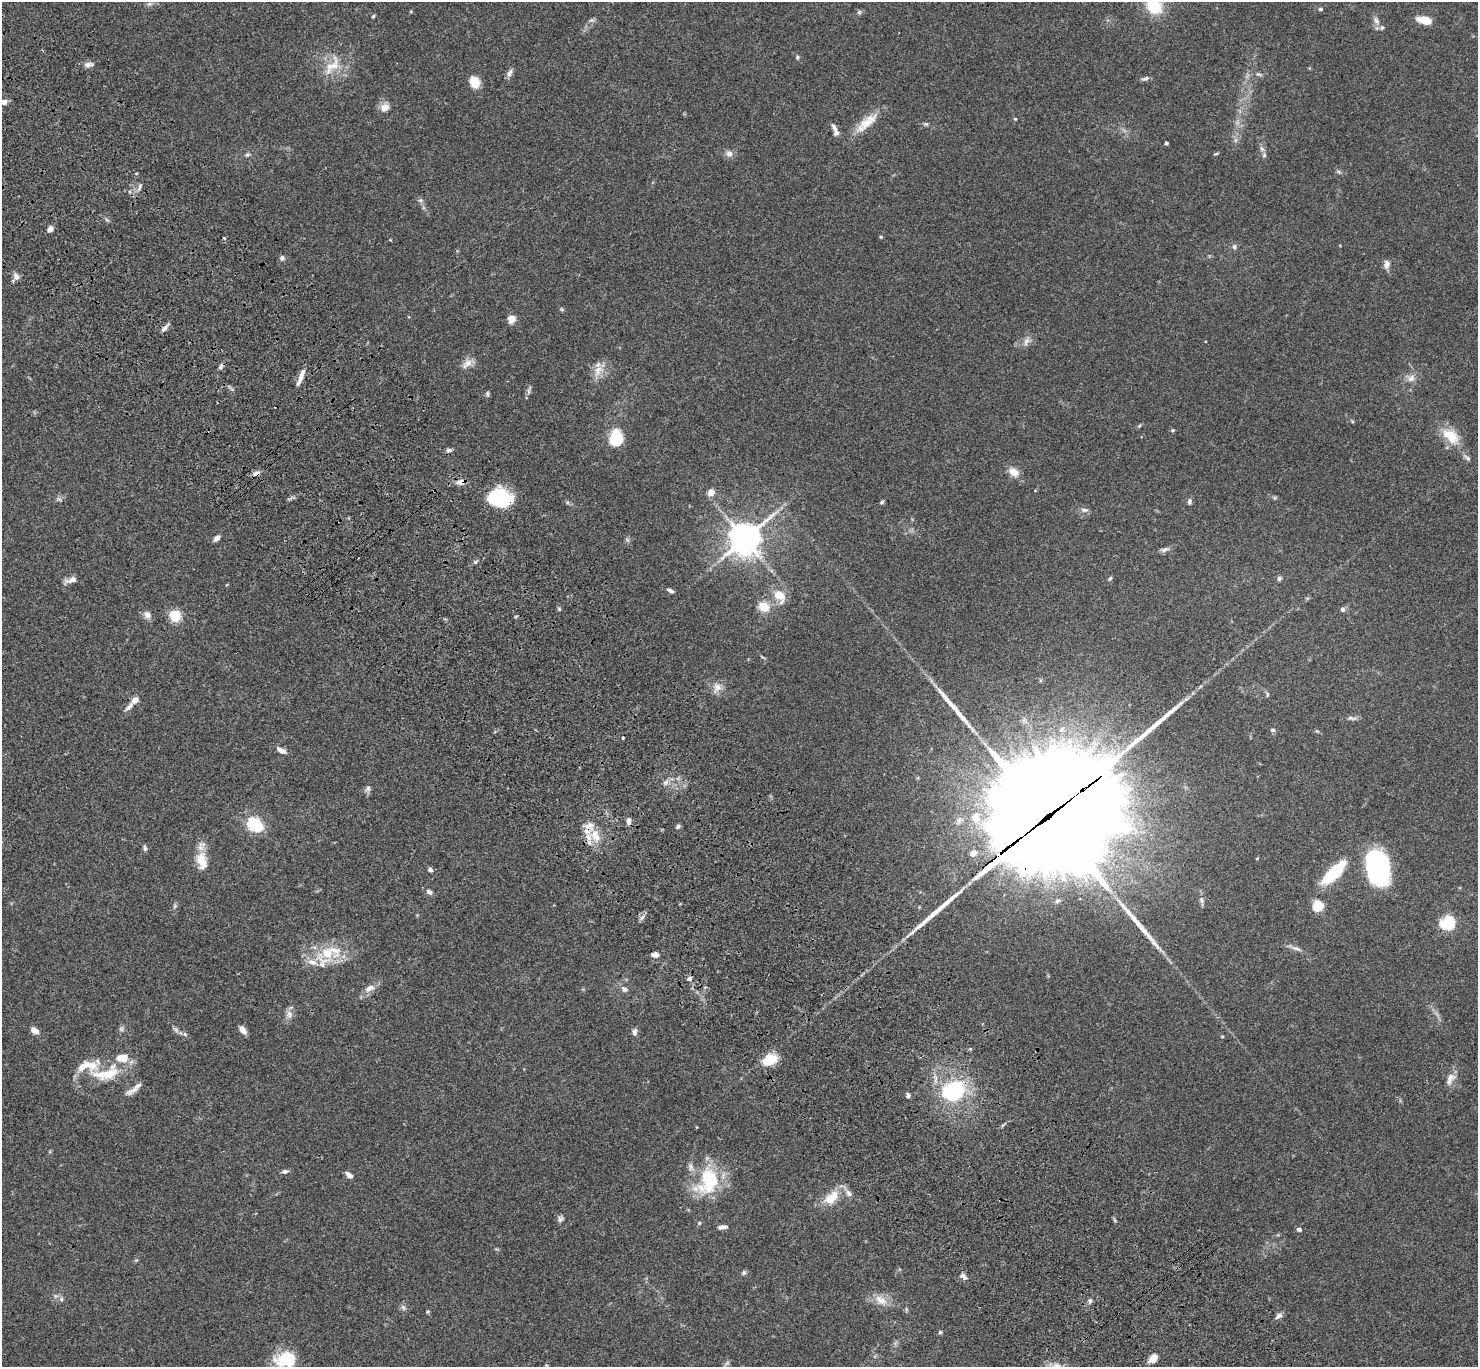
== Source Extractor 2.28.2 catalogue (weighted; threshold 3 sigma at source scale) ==
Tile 11 of 4 x 4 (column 3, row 3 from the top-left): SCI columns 3055-4530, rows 1749-3113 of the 6106 x 6084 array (HDU 1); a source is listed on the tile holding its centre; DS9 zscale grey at full resolution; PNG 1480 x 1369 px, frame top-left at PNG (2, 2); no overlay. Shown black and unused: <1% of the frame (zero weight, under 3 of 4 exposures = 6% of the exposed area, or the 3 px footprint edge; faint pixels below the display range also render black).
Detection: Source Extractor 2.28.2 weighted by HDU 2 'WHT'; one run over the whole footprint, this tile lists its part. Background 0.0591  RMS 0.0053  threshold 0.0237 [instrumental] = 3 sigma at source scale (4.5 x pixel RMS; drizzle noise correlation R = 1.50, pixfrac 1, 0.05/0.05 arcsec/px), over >= 5 px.
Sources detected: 172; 2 too faint to see at this stretch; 2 inside a brighter object's white glare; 3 long thin detections or spike segments (spike, bleed or trail) — not listed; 17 inside a brighter listed object's ellipse — not listed separately; the other 148 listed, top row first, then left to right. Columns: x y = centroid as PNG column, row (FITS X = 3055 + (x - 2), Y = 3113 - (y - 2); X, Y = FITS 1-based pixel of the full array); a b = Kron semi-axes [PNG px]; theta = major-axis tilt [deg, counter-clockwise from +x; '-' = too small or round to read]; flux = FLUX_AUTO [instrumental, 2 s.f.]
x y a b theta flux
149 4 8 4 1 1.1
1154 6 18 14 -48 21
1320 9 5 5 - 0.9
859 12 6 5 - 0.98
373 16 5 4 - 0.59
591 20 8 6 19 1.2
1376 20 12 8 -63 2.6
1425 20 17 8 -14 7.3
797 57 6 5 - 0.77
88 65 13 6 1 2.3
332 66 33 14 54 12
509 73 11 6 64 2
1259 74 10 5 -12 1.4
1145 79 10 5 17 1.4
475 82 12 10 -61 8
4 102 8 6 12 2.5
384 107 12 10 37 4.1
1015 119 4 4 - 0.52
866 123 36 11 41 11
926 124 6 4 -18 0.81
834 127 13 6 -63 2
1235 140 7 4 -90 1.2
1166 143 4 3 - 0.77
1262 149 8 6 -61 1.6
729 154 9 8 - 2.6
1216 154 8 3 15 0.55
247 155 6 6 - 1.1
1339 172 6 5 - 0.9
139 187 11 4 70 1.6
420 200 6 6 - 1.1
107 220 6 4 -19 0.79
50 229 6 5 - 3.5
881 237 5 4 - 0.57
1234 247 7 5 -90 1.2
282 258 7 6 - 1.4
1387 264 11 7 87 2.6
16 276 9 7 -67 2.8
562 309 6 4 -21 0.72
511 319 7 7 - 5.8
164 328 11 5 44 2.4
1026 341 14 6 65 2.6
467 363 17 9 42 4
221 366 9 4 49 1.4
598 371 18 11 64 6.2
301 375 20 6 70 4.2
1411 378 11 9 38 3.2
529 390 15 4 76 1.4
487 394 8 5 -90 0.93
1139 426 5 4 - 0.69
1172 430 5 4 - 0.74
1452 437 20 18 -79 11
616 438 14 10 81 24
449 450 7 5 6 1.4
1467 458 13 5 -37 1.5
1014 472 12 9 -36 5.4
256 473 10 7 22 2.1
460 482 11 7 3 3.5
711 492 7 6 - 4.2
500 498 24 18 -10 31
1274 498 6 4 71 0.59
59 499 10 5 -24 1.1
1189 501 8 5 89 1.4
882 502 5 4 - 0.94
1084 510 11 6 0 1.8
217 538 8 5 41 2.3
744 539 12 10 46 740
1164 549 13 6 13 1.9
475 562 6 5 - 0.89
1110 578 6 5 - 0.82
1279 579 6 5 - 1.3
71 580 17 7 20 3.3
226 585 3 3 - 0.56
670 590 10 4 -24 1.5
779 596 19 12 -54 8.6
764 607 12 10 -25 8.3
559 609 5 5 - 0.74
1343 609 7 6 - 1.4
147 615 10 8 -58 3
175 616 10 9 - 14
717 688 17 10 57 4.1
1267 694 7 3 82 0.69
135 700 8 6 48 3.2
129 707 16 6 45 2.6
1352 718 14 5 -8 1.7
1273 730 7 5 -14 0.93
1317 731 6 4 -42 0.59
623 738 3 2 - 0.51
282 750 12 6 -29 3.4
666 782 9 7 39 2.1
368 789 10 7 58 1.8
1049 816 66 32 36 29000
629 821 9 5 88 2.2
255 825 23 18 -33 16
678 826 7 5 35 1.1
595 836 22 12 -65 9
145 848 8 5 -83 1.1
973 853 10 8 37 3.2
1257 858 4 3 - 0.38
200 861 22 14 72 8
1377 868 36 17 -80 65
430 870 5 5 - 1.5
1333 873 31 11 45 28
429 892 9 6 -43 1.7
1057 901 7 5 16 1.1
1202 901 12 6 -82 2
175 906 6 5 - 0.92
1318 906 5 5 - 46
642 917 10 5 45 1.7
1447 923 14 12 26 18
1296 948 15 6 -20 2.3
330 952 43 20 17 20
655 955 7 5 -3 3.5
689 979 7 6 - 1.6
370 988 14 8 27 3.9
624 989 10 7 -27 2.1
289 1014 12 9 -75 2.9
121 1029 8 6 76 1.3
176 1029 10 5 -41 1.4
34 1030 10 6 -31 3.5
242 1030 9 5 -52 3.7
635 1032 10 6 84 1.8
185 1034 7 4 -45 0.86
1222 1037 5 3 - 0.42
770 1059 15 11 19 12
107 1073 49 26 -1 23
1450 1077 16 11 27 4.2
954 1090 27 19 32 46
908 1095 7 5 -80 1.2
697 1127 4 3 - 0.38
285 1171 8 5 7 1.4
349 1175 10 6 -43 2.3
708 1181 37 25 64 35
831 1198 23 12 42 12
561 1219 8 7 - 1.5
699 1223 5 4 - 0.63
722 1227 10 5 7 2.5
1299 1230 6 5 - 1.3
744 1273 6 6 - 1.1
963 1276 10 7 -56 2
61 1299 6 6 - 1.4
881 1300 21 12 -36 6.4
1090 1301 8 5 74 1.3
403 1307 9 6 -58 1.5
428 1312 5 4 - 0.6
1279 1316 9 5 35 2
940 1332 5 4 - 0.88
1153 1358 10 7 46 4.8
286 1360 23 16 7 22
Overlapping masked pixels (flux is a lower limit): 6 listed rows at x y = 221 366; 256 473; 460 482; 500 498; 1049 816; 963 1276
Isophote crosses this tile's border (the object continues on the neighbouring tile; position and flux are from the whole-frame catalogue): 3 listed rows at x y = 1154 6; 4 102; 286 1360